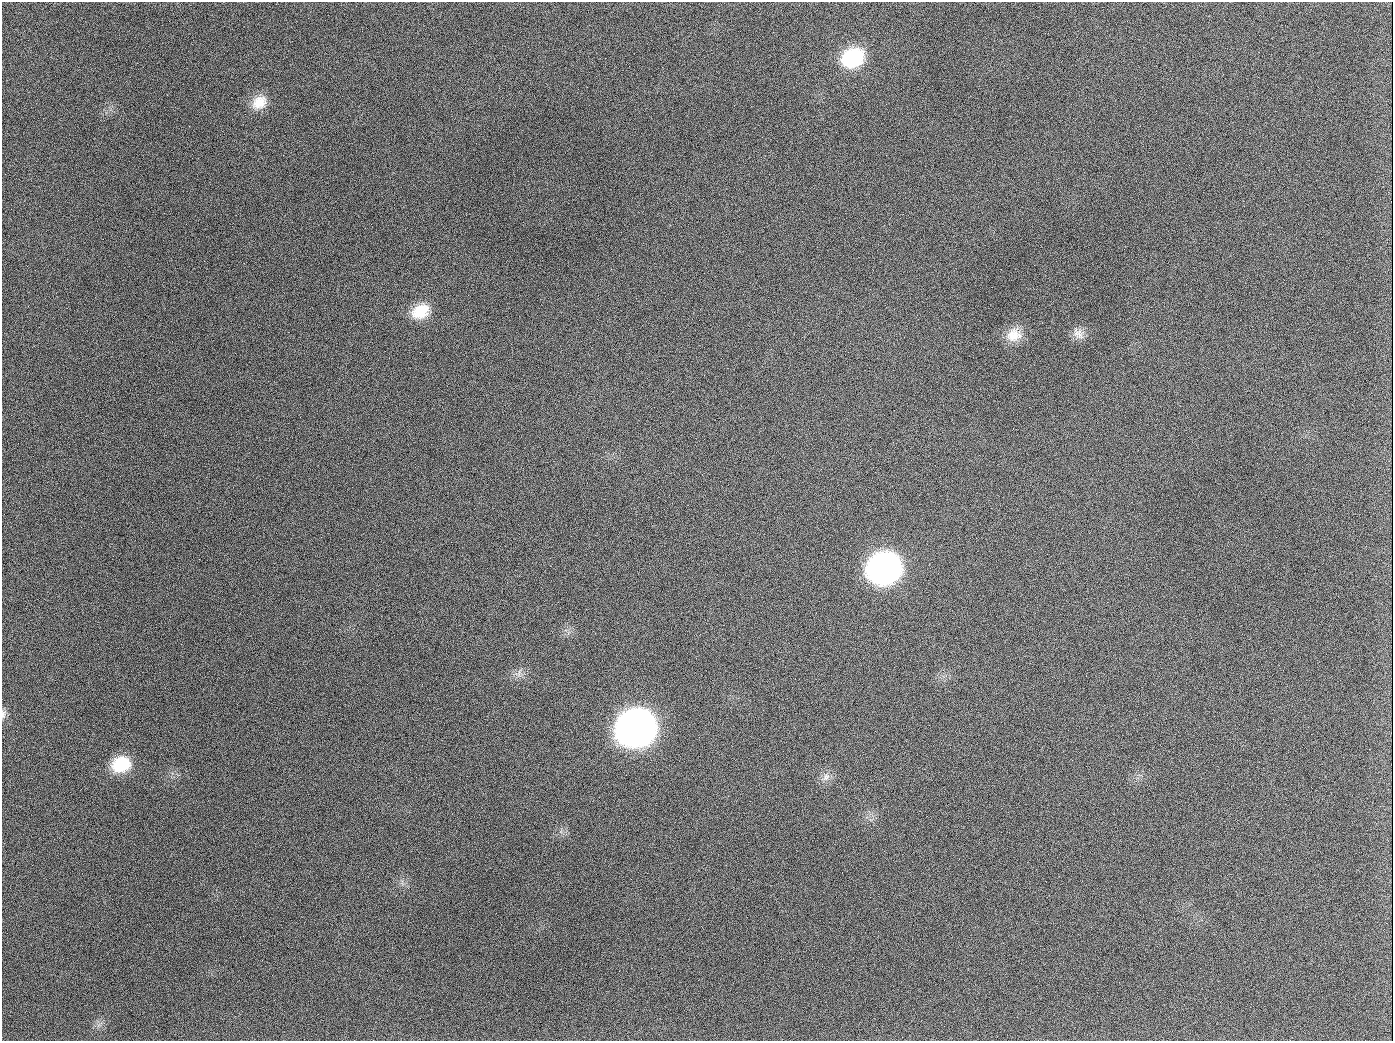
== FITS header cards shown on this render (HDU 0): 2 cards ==
NAXIS1  =                 1391
NAXIS2  =                 1039

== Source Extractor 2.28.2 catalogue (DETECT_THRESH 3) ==
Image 1391 x 1039 px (HDU 0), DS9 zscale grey, 1 PNG px = 1 image px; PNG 1395 x 1043 px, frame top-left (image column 1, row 1039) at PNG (2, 2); no overlay
Background 1540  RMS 70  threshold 211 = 3 sigma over >= 5 px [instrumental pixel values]
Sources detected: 14; all 14 listed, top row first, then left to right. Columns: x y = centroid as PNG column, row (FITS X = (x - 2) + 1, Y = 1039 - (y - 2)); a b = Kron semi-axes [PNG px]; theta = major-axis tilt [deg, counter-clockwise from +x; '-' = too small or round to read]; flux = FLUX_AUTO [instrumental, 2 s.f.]
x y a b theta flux
853 58 24 19 26 3.1e+05
259 102 21 16 34 8.9e+04
189 126 3 2 - 6.0e+03
420 311 22 16 27 1.3e+05
1078 334 18 12 -45 4.4e+04
1014 335 21 18 21 8.8e+04
654 407 2 2 - 3.2e+03
884 568 22 20 23 2.3e+06
519 673 12 3 81 1.4e+04
3 714 13 6 78 1.7e+04
636 728 23 20 25 5.2e+06
121 764 20 17 18 1.7e+05
826 777 12 8 56 3.0e+04
944 1026 2 2 - 3.7e+03
At the frame edge (FLAGS 8, measured only in part): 1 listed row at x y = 3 714